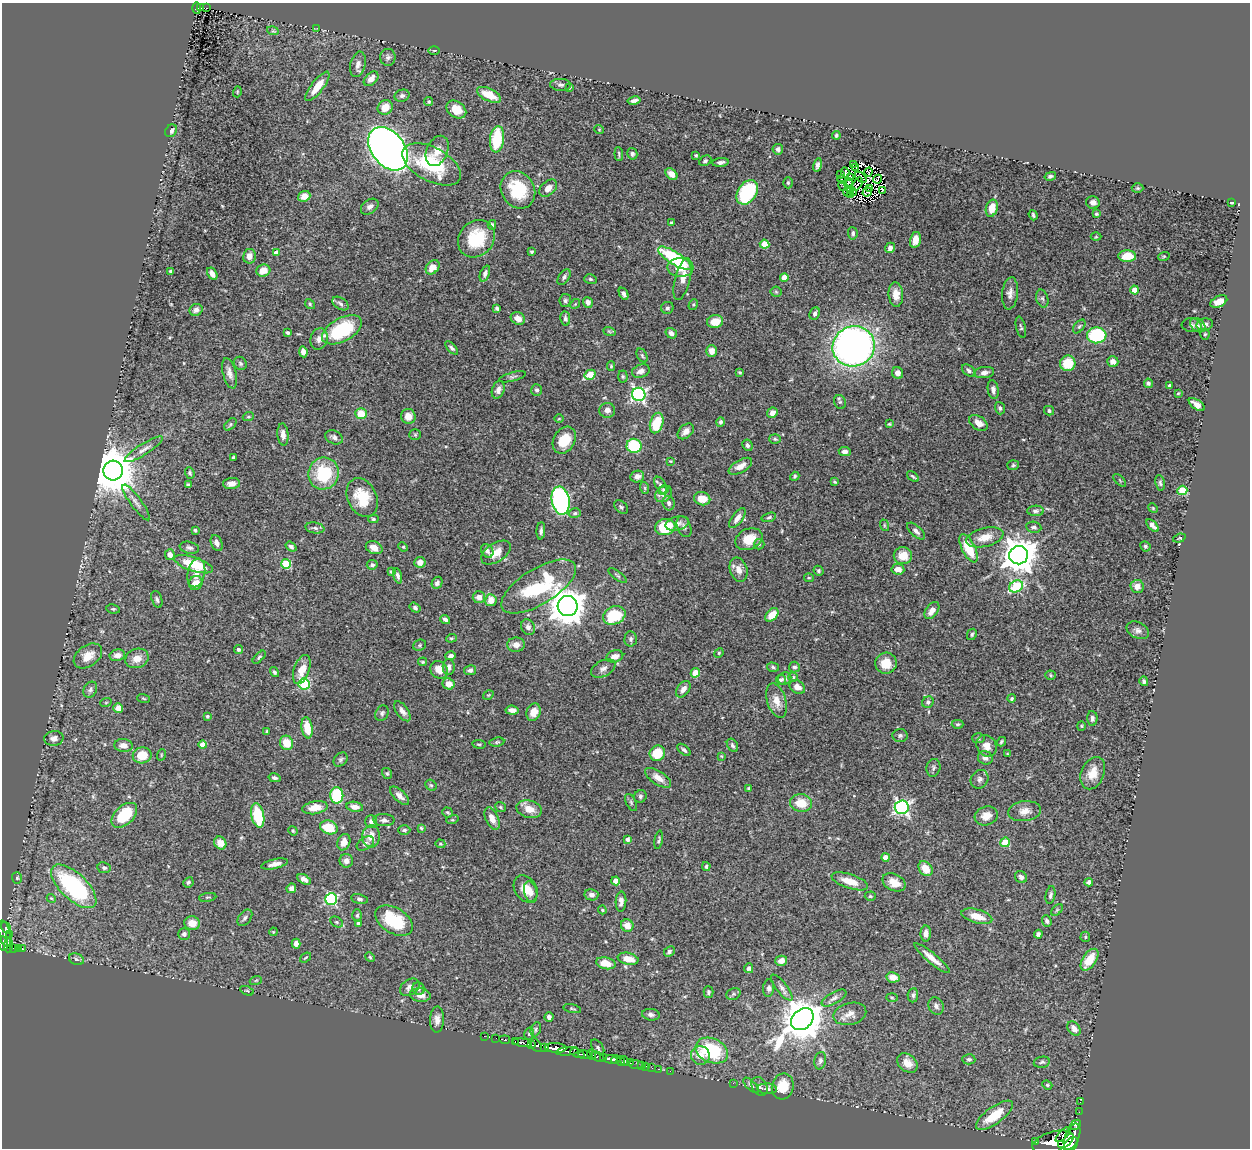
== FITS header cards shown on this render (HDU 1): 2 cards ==
NAXIS1  =                 1248
NAXIS2  =                 1146

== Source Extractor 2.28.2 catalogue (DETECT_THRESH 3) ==
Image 1248 x 1146 px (HDU 1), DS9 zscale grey, 1 PNG px = 1 image px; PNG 1252 x 1150 px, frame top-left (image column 1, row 1146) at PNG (2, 3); each listed source drawn as its Kron ellipse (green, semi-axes under 4 px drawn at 4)
Background 0.667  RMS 0.02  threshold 0.0601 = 3 sigma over >= 5 px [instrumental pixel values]
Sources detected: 526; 10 with non-positive FLUX_AUTO (blend fragments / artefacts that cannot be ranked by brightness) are neither listed nor drawn; of the other 516, the 500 brightest by FLUX_AUTO listed and drawn (16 fainter detections omitted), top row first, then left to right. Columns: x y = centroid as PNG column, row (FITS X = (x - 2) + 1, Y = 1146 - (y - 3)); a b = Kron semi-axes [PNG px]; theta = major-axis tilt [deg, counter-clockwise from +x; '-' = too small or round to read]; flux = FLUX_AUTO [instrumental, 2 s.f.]
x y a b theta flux
201 7 3 3 - 32
197 8 5 4 - 46
206 8 3 2 - 1.2
317 28 3 2 - 3.8
273 31 6 3 -17 1.5
434 50 5 3 - 1.5
388 57 8 7 - 4.4
358 64 13 7 76 8.6
371 79 9 5 45 11
561 85 10 6 -2 4
317 86 18 6 53 23
570 87 3 3 - 1.2
237 92 5 3 - 1.2
489 95 13 6 -26 24
402 96 7 6 - 4.2
634 101 6 3 11 5.1
429 102 4 4 - 2.1
385 107 8 7 - 17
456 110 11 8 -35 20
599 129 5 3 - 1.2
171 131 7 5 58 4.6
836 135 4 3 - 2.3
497 139 13 7 83 64
388 149 24 16 -52 1300
778 149 5 5 - 3.9
437 151 16 10 66 15
619 154 7 2 -84 1.8
632 154 6 5 - 3.8
696 155 3 3 - 1.7
705 161 6 5 - 2.7
720 162 8 4 7 4.8
432 164 32 17 -28 95
853 164 3 2 - 1.6
818 165 7 4 79 4
856 167 2 2 - 1.4
845 172 5 2 - 2.9
868 172 4 2 - 1.8
671 174 7 5 -44 11
841 175 2 2 - 2
1050 176 6 4 15 2.7
851 177 3 2 - 1.5
861 177 7 2 -39 1.2
842 179 4 2 - 2.5
878 179 4 2 - 2.1
788 183 5 4 - 2
848 183 5 2 - 2.6
857 184 7 2 56 2.1
843 186 5 2 - 2.9
548 188 10 6 42 11
1138 188 6 5 - 2
870 189 3 2 - 1.5
518 190 19 16 -59 58
852 191 5 3 - 4.6
883 191 2 2 - 1.4
747 192 13 9 56 99
847 192 4 3 - 1.6
867 192 5 2 - 2.9
850 195 3 2 - 3.7
304 196 6 5 - 11
1093 202 7 6 - 5.7
1232 202 3 3 - 1.9
370 207 10 6 37 5.8
992 208 9 6 75 18
1096 214 4 3 - 2
1033 215 5 3 - 2.2
671 223 3 3 - 1.7
492 225 5 3 - 2.1
853 233 6 5 - 3
1096 237 5 3 - 1.2
476 239 20 17 48 57
915 240 8 5 77 10
764 244 5 4 - 27
890 248 5 5 - 5.6
532 252 3 3 - 2
276 253 4 4 - 9.5
249 256 7 6 - 8.8
1127 256 9 6 2 26
1164 256 6 3 19 1.6
675 258 19 6 -32 110
433 267 8 6 49 15
680 267 13 9 -3 18
263 270 7 6 - 15
171 271 4 3 - 2.7
212 274 7 4 -59 6.9
485 274 8 4 68 4.2
564 277 9 5 56 3.5
784 277 4 4 - 17
590 279 6 4 -16 2.1
683 279 21 7 76 12
1135 290 4 4 - 20
776 292 5 5 - 1.7
1010 293 16 8 84 8.1
624 294 7 4 -64 4.1
896 294 12 7 -85 13
1042 299 9 6 -75 3.4
565 301 6 5 - 3
1219 301 9 5 26 13
588 302 5 5 - 5.8
340 303 9 5 -34 3.9
310 304 5 4 - 1.9
575 304 5 4 - 1.5
693 305 5 4 - 1.6
497 308 4 3 - 2.8
667 308 6 6 - 3.1
196 310 6 5 - 5.3
815 314 6 5 - 3.9
518 318 7 6 - 11
565 319 7 4 -81 3.8
715 322 8 6 10 22
1205 324 8 6 11 5.2
1192 325 10 7 -7 3.9
1198 325 8 6 -39 4.1
1079 326 8 4 52 2.4
1021 327 11 4 -77 2.6
342 330 21 11 28 92
609 331 6 4 -20 1.5
288 332 4 3 - 2.2
671 333 6 5 - 5.8
1205 334 5 4 - 1.7
1097 335 10 8 5 110
319 339 11 8 72 8.6
854 346 21 20 - 680
452 348 8 4 -45 3.1
711 351 6 5 - 8.6
303 352 5 4 - 5.6
642 355 7 5 -63 2.3
1113 362 6 5 - 7.1
240 363 7 6 - 2.5
1068 363 8 7 - 34
611 366 5 4 - 1.6
641 371 9 6 19 7.7
969 371 8 5 -41 4
740 372 3 3 - 1.5
230 373 15 6 -76 7.4
898 373 6 5 - 6.9
984 373 10 5 7 4.9
590 375 6 4 30 39
623 376 6 4 -88 2.2
513 377 14 4 14 3.4
1148 383 5 4 - 2.6
1169 386 4 3 - 3.1
498 390 9 6 69 6.7
537 390 6 5 - 3.1
993 390 9 5 -81 4.9
1178 393 4 3 - 1.4
639 394 7 6 - 320
840 402 7 6 - 2.5
1197 405 9 4 -35 7.1
1000 408 6 5 - 2.8
607 410 8 7 - 5.5
1049 411 5 4 - 2.5
772 413 5 5 - 7.4
361 414 5 5 - 28
408 416 7 7 - 12
248 417 6 3 18 1.6
559 419 4 3 - 1.2
720 422 5 4 - 2.7
657 423 10 6 72 44
978 423 10 6 -36 11
230 424 7 4 46 2.1
889 424 3 3 - 1.4
686 431 9 6 42 7.4
283 434 11 5 -85 7.8
415 435 6 5 - 2
334 437 9 6 -27 4.9
775 439 6 5 - 2.2
564 440 14 10 58 31
747 445 6 5 - 3.7
634 446 7 7 - 71
144 449 22 5 32 8.6
845 452 6 4 -8 4.7
233 458 4 3 - 2
670 461 3 2 - 1.2
1013 465 6 5 - 2.1
740 466 13 6 30 11
113 470 10 9 - 6000
190 473 6 4 -69 2.3
324 473 16 15 - 67
795 476 5 4 - 1.7
913 476 7 3 -37 2.1
637 477 7 6 - 6.7
1120 480 8 3 -45 1.9
834 482 4 3 - 1.6
1160 483 8 5 -81 2.7
232 484 8 5 4 8
188 485 4 4 - 3.2
661 485 9 5 -60 4.4
645 488 6 4 -71 1.6
664 490 5 3 - 1.7
1182 490 5 5 - 63
664 494 9 7 38 9.7
362 498 20 14 -64 40
702 499 8 6 -13 19
561 501 14 9 -80 260
136 502 22 5 -54 8
669 503 7 6 - 3.6
621 507 8 5 -42 2.5
1153 508 5 4 - 1.5
1035 511 8 5 2 3.8
575 513 6 5 - 2.4
769 517 7 4 15 2.4
737 518 12 5 54 8.4
373 519 5 4 - 2.4
677 524 12 6 16 7.6
884 525 6 3 -72 1.6
1153 526 7 4 -45 6.3
665 527 10 8 14 58
684 527 11 6 -66 4.6
1034 527 7 5 -10 3.5
315 528 9 5 -10 4.3
195 530 3 3 - 2.4
541 531 9 4 86 3.5
916 531 11 5 -41 5.4
985 537 19 9 14 19
1179 538 6 3 19 1.3
749 539 14 10 24 23
217 543 8 5 -67 6.3
759 544 5 5 - 2.1
1145 546 5 4 - 2.4
291 547 6 4 -37 3.8
403 547 5 4 - 1.5
189 548 9 6 -11 4.6
374 548 8 6 -23 11
969 548 15 6 -63 37
487 551 7 5 -53 5.2
496 553 16 9 32 15
170 555 5 5 - 9.2
1019 555 9 9 - 2800
903 556 9 8 - 21
420 562 5 5 - 9.4
194 564 20 7 -18 50
286 564 5 5 - 62
372 565 5 4 - 3.1
898 569 6 5 - 10
739 570 12 8 -71 11
819 571 5 4 - 2.1
391 572 4 4 - 2.3
196 573 14 8 78 12
398 576 8 4 -73 3.8
617 576 11 3 -37 2.6
809 578 5 4 - 1.6
196 583 7 6 - 15
437 583 6 5 - 3.5
539 586 42 18 32 120
1016 586 7 5 29 85
1137 586 6 6 - 11
479 597 6 6 - 9.3
157 599 9 5 -72 3.6
491 600 6 5 - 16
568 606 10 10 - 3000
415 608 6 4 -36 3.1
113 609 7 4 -8 2.2
932 610 10 5 54 9.3
614 615 11 9 24 68
772 615 8 5 46 22
445 619 5 4 - 4.4
528 627 8 6 -64 6.7
1138 630 12 8 -27 6.2
972 634 6 4 62 2.4
451 638 5 4 - 1.7
631 639 7 6 - 3.2
419 645 7 5 22 2.2
516 645 9 7 -1 9.8
238 649 4 4 - 3.1
719 653 5 4 - 1.7
117 655 8 6 11 7
88 656 16 10 36 17
451 656 5 4 - 4.4
615 656 9 6 16 9.6
259 657 8 3 45 2.1
137 658 12 9 21 14
423 662 4 3 - 1.7
886 663 11 10 - 23
449 667 8 6 88 4.8
773 667 6 4 -18 2.4
794 667 5 5 - 3.2
603 668 13 7 27 6.8
302 669 15 7 70 18
439 670 9 8 - 14
470 670 6 5 - 4.5
274 672 5 4 - 2.9
695 673 4 4 - 24
1050 675 5 4 - 1.7
793 677 5 5 - 1.9
784 679 7 6 - 3.4
781 680 5 5 - 3
1144 681 5 4 - 2.9
304 684 5 5 - 110
449 684 6 5 - 14
797 687 8 6 -32 9.4
683 689 9 6 53 7.6
90 690 8 6 61 3.9
488 695 6 3 33 1.4
144 698 6 3 -19 1.3
1012 698 4 4 - 2
777 701 18 9 -73 15
106 702 6 3 19 1.4
928 702 6 5 - 3.2
118 708 5 5 - 12
512 710 6 4 -6 6.4
402 711 11 6 -54 6.7
533 712 9 7 71 14
382 713 8 6 62 3.5
207 716 4 4 - 2.4
1092 718 7 5 -88 4.2
958 724 6 4 0 1.9
1081 726 4 4 - 1.5
307 728 10 5 -81 28
267 732 4 3 - 1.7
900 735 7 6 - 3.3
54 738 9 7 8 5.8
978 738 6 5 - 2.1
497 742 7 4 8 2.1
1001 742 5 3 - 2
286 743 7 6 - 24
479 744 7 3 -8 1.7
123 745 9 6 -6 8.2
202 745 4 4 - 12
732 745 7 5 -58 2.9
987 746 11 9 -57 12
684 750 8 4 -41 3.1
657 753 8 7 - 35
1007 754 3 3 - 1.2
142 755 9 8 - 26
161 755 6 3 72 1.5
721 756 4 4 - 1.3
985 758 7 6 - 5.5
341 759 8 6 46 3.2
933 768 9 7 79 3.4
387 773 5 5 - 2.1
1093 773 17 11 67 19
275 778 6 4 -14 3.5
658 778 15 7 -33 11
979 779 10 8 53 5.2
431 785 6 5 - 2
749 788 3 3 - 1.5
337 795 8 6 89 66
400 796 12 5 -42 7.6
640 796 6 6 - 3.1
631 802 9 5 -64 2.7
801 803 11 9 -10 25
355 807 8 5 -8 8.6
500 807 6 4 -38 1.7
902 807 7 7 - 340
315 808 13 6 10 16
529 809 13 8 -15 17
1025 811 16 10 7 11
448 812 6 5 - 2
124 815 15 9 43 56
258 815 12 6 -79 66
986 816 12 9 18 14
492 819 12 6 -67 12
384 820 10 6 -3 4.5
452 820 6 4 17 1.5
371 822 6 6 - 5.1
329 827 9 6 -19 37
421 828 4 4 - 1.6
404 830 6 4 -1 3.2
293 831 5 4 - 1.6
371 836 11 8 87 15
628 839 4 4 - 3.7
659 840 9 4 80 2.4
344 842 8 6 69 9.5
1005 842 5 4 - 54
220 843 7 5 -54 12
365 843 9 6 32 4.3
440 844 5 4 - 1.9
885 857 4 4 - 17
346 861 7 6 - 6.8
274 864 13 5 12 7.9
706 866 4 4 - 2.9
104 868 7 5 -9 2.8
925 869 8 6 -49 20
1021 877 6 5 - 4.4
17 878 6 5 - 2.3
304 879 7 4 -31 6.1
616 881 4 4 - 15
850 881 19 7 -18 21
188 882 5 5 - 2.5
894 882 12 8 -26 15
1089 882 4 4 - 6
74 886 28 13 -43 180
291 888 5 4 - 6.2
526 889 14 11 -58 18
531 892 11 6 -76 6.7
591 895 7 5 -12 5.2
1050 895 9 4 80 3.5
870 896 5 4 - 2
208 897 9 3 8 1.7
51 898 5 3 - 1.3
331 899 6 6 - 160
359 899 8 5 -13 3.4
621 902 10 5 87 5.9
602 910 4 3 - 1.5
1057 910 7 4 45 2
357 915 6 4 88 2.3
977 916 16 6 -16 18
245 918 9 6 52 3.8
394 921 20 12 -32 66
1047 921 6 4 -68 3.2
336 922 7 5 -27 2.2
192 923 8 7 - 14
359 923 4 4 - 5.6
627 926 6 6 - 13
6 928 6 3 -58 38
273 932 4 3 - 1.2
926 933 8 5 90 6.9
4 934 13 6 -76 74
184 934 6 6 - 4
1038 934 4 4 - 3.2
9 935 3 2 - 8.5
1085 937 5 5 - 1.7
3 944 7 5 -79 170
296 944 5 4 - 6.6
8 945 7 4 85 160
14 948 3 2 - 21
22 948 4 2 - 10
18 949 3 3 - 26
669 952 6 5 - 2.9
305 957 6 3 38 1.4
370 957 5 4 - 1.8
932 958 22 5 -40 14
76 959 7 5 -19 3.2
628 959 10 6 -11 17
1089 960 12 6 56 29
781 961 6 5 - 9.1
606 963 10 5 -12 17
749 968 5 4 - 3.7
893 977 6 5 - 13
256 980 6 3 20 1.6
410 987 11 7 35 6.8
782 987 16 5 -52 5.8
769 988 8 5 83 3.9
418 989 6 6 - 3.5
247 991 7 4 -24 1.9
708 992 6 5 - 2.6
733 994 7 5 22 3.4
420 995 10 7 -7 10
913 995 7 5 84 3.4
834 998 14 5 30 5.2
892 998 6 4 -2 1.6
936 1006 9 7 -62 4.7
572 1009 9 2 -12 1.5
850 1014 17 11 13 11
651 1015 9 5 -7 4.3
549 1017 5 4 - 3.8
802 1019 12 9 43 4500
437 1020 13 7 87 7.7
536 1029 7 4 72 2.7
1074 1029 8 5 -54 9.3
529 1034 6 4 74 2.1
484 1036 2 2 - 2.5
496 1038 2 2 - 4.3
505 1040 5 3 - 28
515 1041 3 2 - 23
522 1043 10 3 -9 85
531 1045 4 3 - 130
536 1045 7 5 -52 230
544 1047 3 3 - 20
598 1047 8 5 -53 3.1
555 1048 11 5 -5 570
568 1051 11 3 7 210
712 1051 17 12 -22 89
577 1053 7 3 -20 130
585 1055 6 3 -9 140
592 1055 5 3 - 100
700 1055 9 9 - 15
598 1057 7 4 -32 71
604 1057 3 2 - 22
611 1059 6 3 -7 200
616 1059 5 3 - 150
969 1059 6 5 - 3.3
625 1061 5 4 - 280
820 1061 9 5 79 3.8
621 1062 4 3 - 210
630 1062 4 3 - 43
1042 1062 8 5 10 3
907 1063 11 8 -38 12
637 1065 8 3 -8 31
642 1066 3 3 - 17
646 1066 3 2 - 1.3
652 1068 3 2 - 2.8
658 1069 3 2 - 12
670 1071 2 2 - 7.3
733 1083 2 2 - 69
751 1085 10 4 -45 3.2
1047 1085 5 4 - 1.7
759 1086 10 7 -59 5.1
783 1086 13 10 75 28
767 1089 10 5 -4 3.7
1080 1102 2 2 - 4.4
1079 1112 2 2 - 2.3
994 1115 22 8 36 40
1076 1125 6 4 40 110
1063 1135 9 2 44 210
1072 1137 13 7 67 1100
1036 1141 3 3 - 38
1053 1142 21 10 17 1400
1062 1144 2 2 - 93
1071 1145 8 5 43 640
At the frame edge (FLAGS 8, measured only in part): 1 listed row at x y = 3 944
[16 fainter detections neither listed nor drawn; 10 non-positive-flux detections neither listed nor drawn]